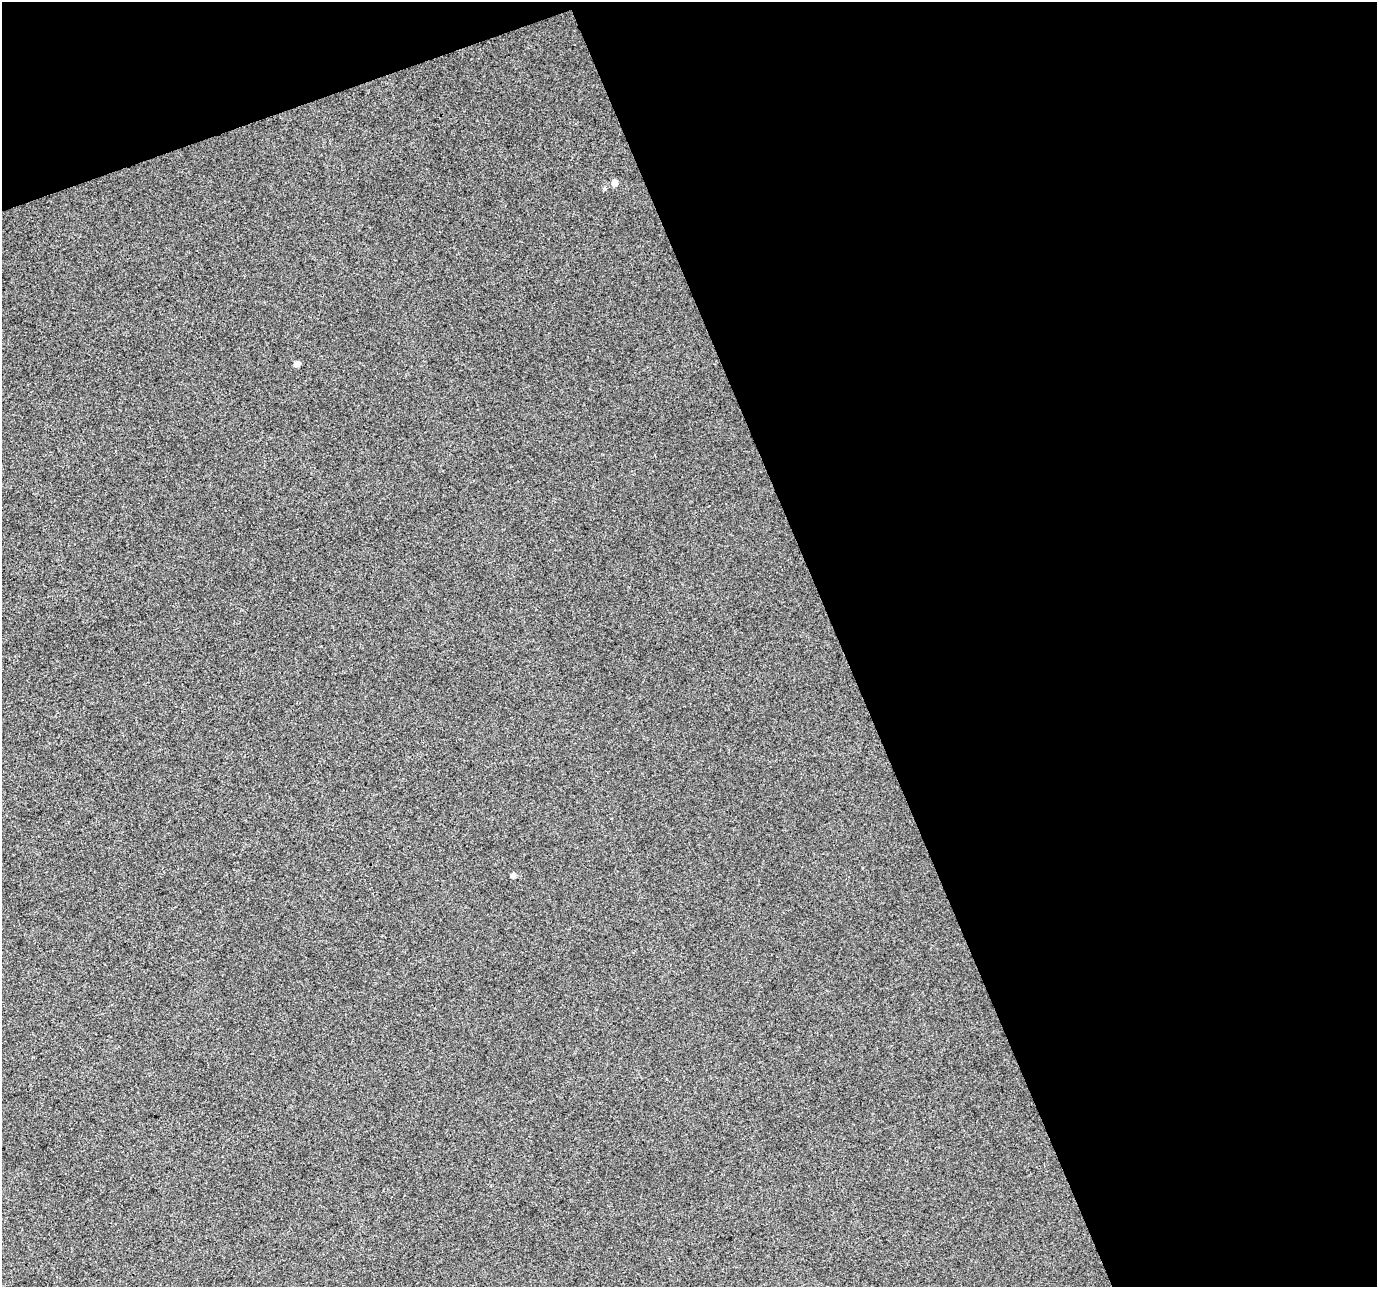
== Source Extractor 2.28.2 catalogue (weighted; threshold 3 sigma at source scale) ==
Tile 2 of 2 x 2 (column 2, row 1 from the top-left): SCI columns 1376-2750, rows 1349-2633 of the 2750 x 2680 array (HDU 1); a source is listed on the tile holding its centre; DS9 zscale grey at full resolution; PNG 1379 x 1289 px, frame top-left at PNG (2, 2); no overlay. Shown black and unused: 43% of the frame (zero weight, under 3 of 4 exposures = <1% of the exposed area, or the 3 px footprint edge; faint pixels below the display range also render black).
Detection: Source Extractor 2.28.2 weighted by HDU 2 'WHT'; one run over the whole footprint, this tile lists its part. Background 0.0432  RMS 0.011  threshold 0.0503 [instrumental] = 3 sigma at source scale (4.5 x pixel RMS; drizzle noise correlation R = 1.50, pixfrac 1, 0.0396/0.0396 arcsec/px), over >= 5 px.
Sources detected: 3; all 3 listed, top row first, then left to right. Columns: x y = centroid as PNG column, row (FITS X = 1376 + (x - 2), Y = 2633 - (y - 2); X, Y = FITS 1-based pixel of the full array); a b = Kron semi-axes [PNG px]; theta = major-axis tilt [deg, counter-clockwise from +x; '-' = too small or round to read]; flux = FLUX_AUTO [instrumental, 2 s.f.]
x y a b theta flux
614 183 6 5 - 7
297 363 5 4 - 5.6
513 875 5 5 - 3.5